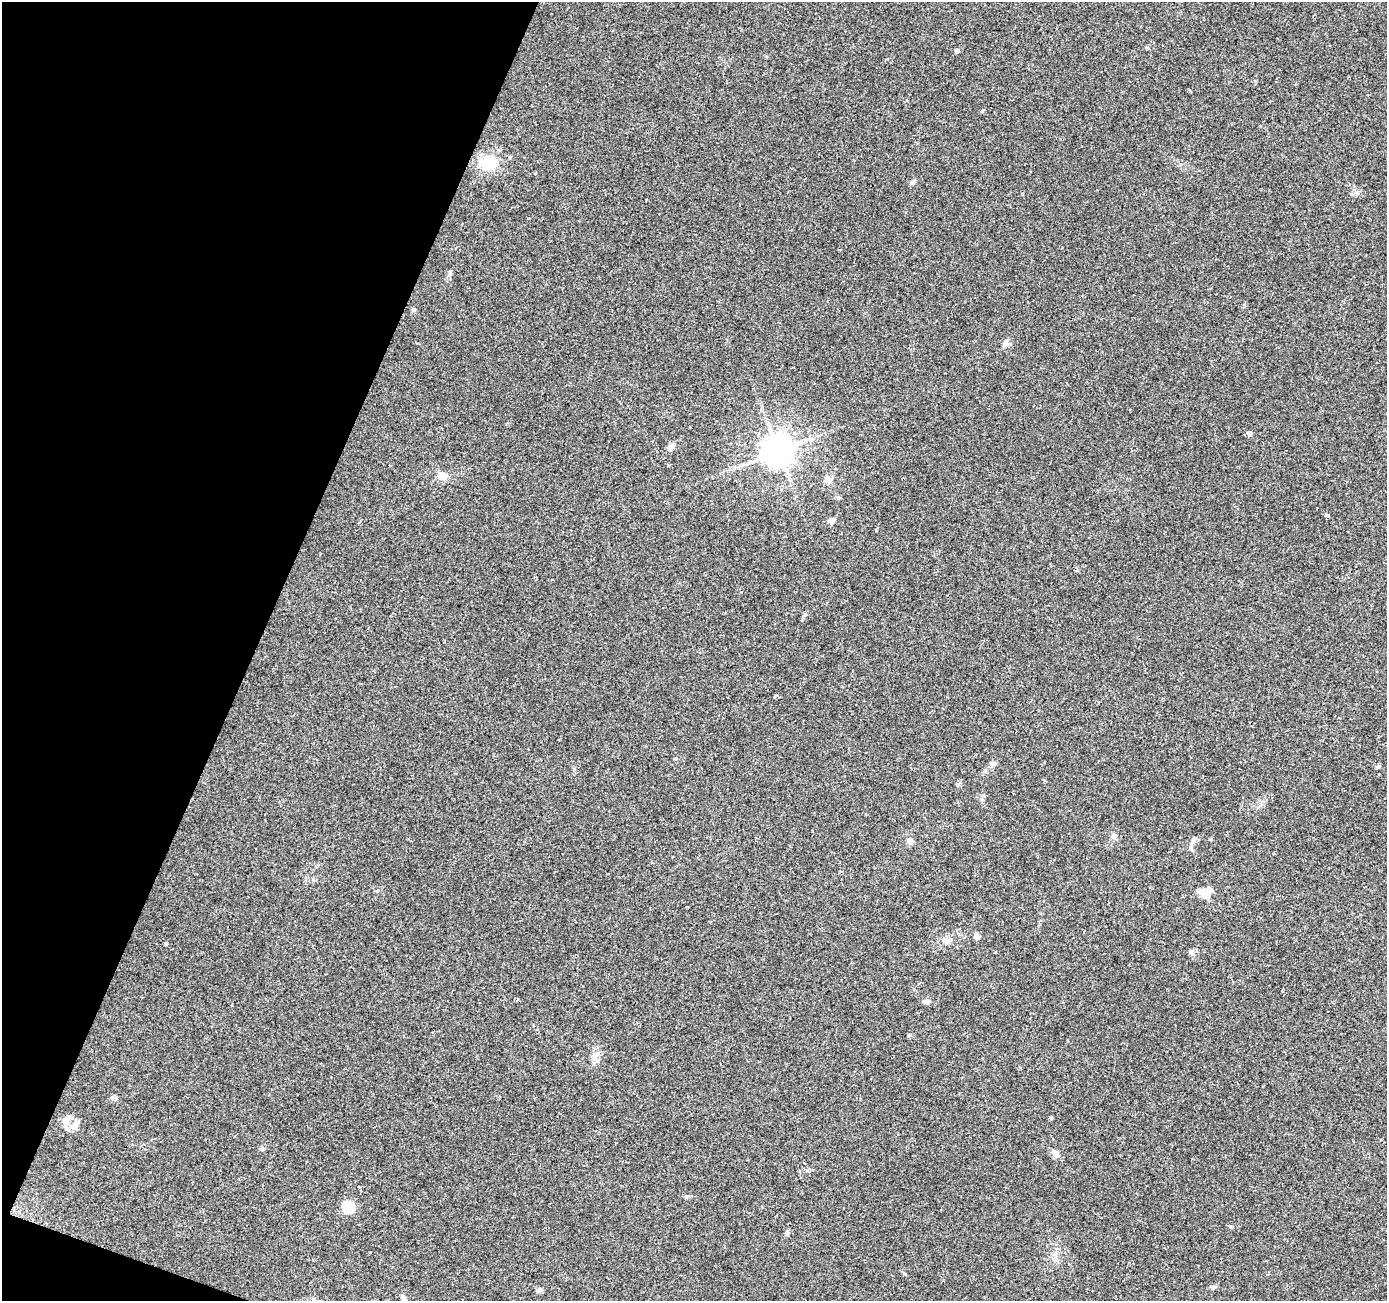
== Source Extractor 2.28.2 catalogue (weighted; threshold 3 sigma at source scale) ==
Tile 9 of 4 x 4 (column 1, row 3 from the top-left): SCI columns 7-1391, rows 1575-2873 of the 5547 x 5680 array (HDU 1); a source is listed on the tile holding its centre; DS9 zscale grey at full resolution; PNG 1389 x 1303 px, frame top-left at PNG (2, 2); no overlay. Shown black and unused: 19% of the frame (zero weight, under 2 of 3 exposures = <1% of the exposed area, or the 3 px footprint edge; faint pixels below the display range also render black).
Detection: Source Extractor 2.28.2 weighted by HDU 2 'WHT'; one run over the whole footprint, this tile lists its part. Background 0.0544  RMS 0.0058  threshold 0.0262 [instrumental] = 3 sigma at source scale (4.5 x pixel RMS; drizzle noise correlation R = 1.50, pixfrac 1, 0.0396/0.0396 arcsec/px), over >= 5 px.
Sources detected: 38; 1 cosmic-ray / hot-pixel residue — not listed; the other 37 listed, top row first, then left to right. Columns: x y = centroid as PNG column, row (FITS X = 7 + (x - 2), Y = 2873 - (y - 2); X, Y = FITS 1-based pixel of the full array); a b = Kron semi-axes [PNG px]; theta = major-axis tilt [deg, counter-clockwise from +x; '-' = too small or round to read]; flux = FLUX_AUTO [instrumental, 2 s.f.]
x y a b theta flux
957 51 5 4 - 2
488 163 15 12 -8 19
912 182 7 6 - 1.3
450 274 8 4 82 1.1
413 309 6 4 -19 0.76
1006 343 9 7 58 2.3
1249 433 5 5 - 2.4
670 448 10 7 66 2.3
778 451 9 9 - 1100
441 475 9 7 -5 6.2
829 480 9 6 -49 2.1
1326 515 4 3 - 2.8
831 521 5 4 - 5.5
775 696 4 3 - 1.3
992 764 8 6 49 1.6
958 785 7 5 69 1
1113 836 8 7 - 1.6
1193 840 12 5 58 1.8
910 841 7 7 - 2.3
1207 891 19 10 22 6.4
976 937 7 6 - 1.9
947 941 7 4 18 1.5
166 944 3 3 - 0.76
1192 952 9 5 -71 1.4
926 1002 9 6 -4 1.9
595 1056 12 4 65 2.3
115 1098 6 4 -90 0.92
1051 1118 4 4 - 0.79
66 1120 16 10 50 4.4
75 1125 15 8 48 4.1
262 1148 7 5 18 0.98
1055 1153 10 7 -50 3.4
686 1197 5 4 - 0.97
348 1206 6 5 - 44
1213 1287 7 5 -1 1.1
539 1290 8 6 20 1.3
403 1298 9 5 -55 1.7
Isophote crosses this tile's border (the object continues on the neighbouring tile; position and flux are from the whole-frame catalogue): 1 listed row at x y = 403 1298
Unlisted compact peaks at least as high as the median listed source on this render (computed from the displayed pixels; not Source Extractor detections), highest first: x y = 982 111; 1230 1226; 1377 767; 805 614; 995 952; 905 1274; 909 1035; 676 758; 787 1234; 1357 193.